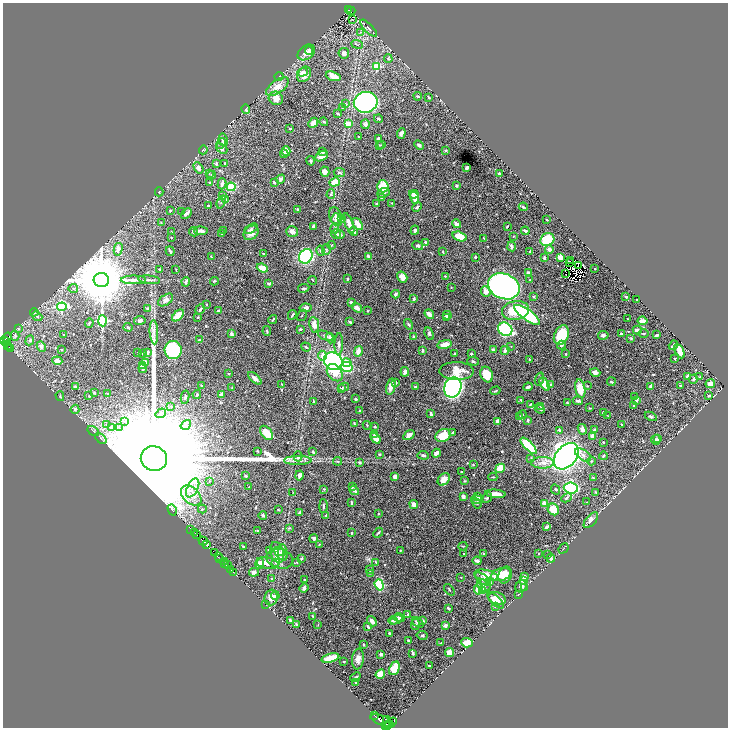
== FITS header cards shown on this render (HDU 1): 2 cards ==
NAXIS1  =                 1451
NAXIS2  =                 1451

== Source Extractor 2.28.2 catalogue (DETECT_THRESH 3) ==
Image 1451 x 1451 px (HDU 1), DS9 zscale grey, zoomed out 1/2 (1 PNG px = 2 x 2 image px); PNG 730 x 730 px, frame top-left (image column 2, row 1450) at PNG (3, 3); each listed source drawn as its Kron ellipse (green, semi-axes under 4 px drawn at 4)
Background 0.507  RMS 0.014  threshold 0.0418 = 3 sigma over >= 5 px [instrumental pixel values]
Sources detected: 689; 42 cannot appear on this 1/2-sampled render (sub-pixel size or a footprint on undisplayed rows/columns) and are neither listed nor drawn; of the other 647, the 500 brightest by FLUX_AUTO listed and drawn (147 fainter detections omitted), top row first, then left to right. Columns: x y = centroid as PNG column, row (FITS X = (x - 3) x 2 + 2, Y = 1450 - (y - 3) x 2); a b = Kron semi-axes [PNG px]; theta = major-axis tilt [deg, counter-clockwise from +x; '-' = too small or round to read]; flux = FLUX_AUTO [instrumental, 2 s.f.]
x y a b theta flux
348 10 2 2 - 16
351 11 4 2 - 33
352 19 3 1 - 5.4
369 28 11 2 -46 4
360 32 4 2 - 2.1
357 44 6 3 -21 4.3
309 51 4 3 - 25
306 52 9 6 37 21
344 53 5 5 - 8.1
388 58 4 3 - 2.9
376 67 3 3 - 140
303 72 5 3 - 9.6
304 74 8 6 57 27
333 76 7 4 -18 26
279 77 4 3 - 3.6
277 87 13 6 36 27
418 96 4 2 - 3.7
429 97 4 3 - 3.7
276 98 7 6 - 22
366 102 12 10 11 900
346 104 4 3 - 2.3
342 108 3 2 - 2.4
246 109 5 3 - 5.4
338 114 4 2 - 3.4
378 119 4 3 - 6
324 122 4 2 - 2.4
313 123 5 3 - 21
348 124 4 3 - 24
365 124 5 4 - 7.5
290 129 2 2 - 2.9
401 133 5 3 - 10
358 137 3 2 - 2.7
378 138 3 2 - 7.2
223 140 6 4 -78 9.1
221 143 5 4 - 5.2
379 145 4 3 - 2.2
382 145 4 3 - 2.1
419 145 5 4 - 6.7
222 149 6 4 -38 9.8
203 150 4 3 - 2.6
286 151 5 3 - 28
446 151 3 3 - 2.9
322 152 3 3 - 3.8
284 154 4 3 - 12
321 156 7 4 29 23
311 161 5 3 - 2.8
224 163 2 2 - 1.8
216 164 4 3 - 5
467 167 3 2 - 11
198 168 6 4 -59 10
325 172 5 4 - 12
339 172 6 4 -8 6.2
209 173 3 2 - 1.6
499 174 3 2 - 6.3
211 175 4 3 - 2.7
281 179 4 4 - 8.7
210 182 3 3 - 1.9
274 182 3 2 - 2.9
334 182 5 4 - 38
222 184 5 3 - 10
383 186 6 5 - 63
457 186 3 3 - 3
231 187 4 4 - 67
159 192 4 3 - 2.2
383 193 6 4 22 7
331 194 5 4 - 4.4
414 194 5 3 - 20
222 196 3 2 - 5.1
381 198 3 3 - 2
414 198 6 4 -73 27
225 200 3 3 - 3.8
221 202 6 2 68 2.9
392 203 4 3 - 2.4
377 204 3 2 - 3.2
208 205 3 2 - 4.1
417 207 5 3 - 4.8
523 207 4 3 - 3.2
298 210 3 2 - 9.6
170 211 3 2 - 3
182 211 4 2 - 2
186 213 6 3 42 12
336 217 9 6 -70 11
336 219 6 4 -90 12
342 219 4 4 - 2.8
547 220 2 2 - 2.4
161 222 4 2 - 1.6
349 223 11 4 -69 17
358 224 7 3 -51 23
456 224 5 3 - 11
313 226 4 3 - 6.7
507 226 3 2 - 2.8
251 229 7 3 30 5.4
335 229 5 4 - 4.6
223 230 3 2 - 1.7
415 230 4 3 - 5.5
201 231 7 3 -6 11
353 231 4 3 - 12
525 231 4 2 - 10
171 232 2 2 - 2.4
194 232 5 3 - 7.8
292 232 6 5 - 12
251 233 8 6 43 20
221 234 4 2 - 2.9
336 234 5 5 - 6
340 234 4 3 - 13
459 236 7 4 -15 49
513 236 3 2 - 1.7
171 238 2 2 - 1.6
484 238 3 2 - 2.3
547 240 7 6 - 130
425 242 3 3 - 4.2
331 245 4 2 - 1.6
418 246 5 4 - 5.1
512 246 5 3 - 7
118 249 6 4 76 17
326 249 5 3 - 3.6
549 249 4 4 - 11
170 251 5 2 - 6.6
321 251 5 4 - 4.2
530 251 2 2 - 3.4
443 252 3 2 - 2.9
263 254 4 2 - 2
306 256 8 6 55 240
211 257 2 1 - 1.7
369 257 4 2 - 7.6
475 257 3 3 - 4.8
560 257 4 4 - 19
544 258 3 2 - 6.1
570 261 2 1 - 2.8
570 263 3 1 - 1.7
578 265 2 1 - 1.6
262 268 6 4 -21 44
159 269 2 2 - 1.8
595 269 2 2 - 3.4
176 270 2 2 - 1.6
528 273 3 3 - 8.7
566 274 2 1 - 11
445 276 3 2 - 2.5
402 277 6 5 - 17
347 279 3 3 - 2.1
101 280 8 7 - 27000
133 280 12 3 1 11
149 280 11 2 -6 5.3
313 280 4 2 - 1.6
530 280 2 2 - 2.2
214 281 4 2 - 2.4
186 282 4 3 - 7.9
269 283 4 2 - 5.3
504 286 16 12 -22 1000
451 287 2 2 - 1.7
304 288 6 2 9 3.4
73 289 5 4 - 5.3
486 291 5 4 - 18
396 294 4 3 - 5.9
533 296 3 3 - 2.9
626 297 4 3 - 2.9
414 299 3 2 - 5.7
166 300 8 5 35 14
637 300 3 2 - 2.9
351 302 3 2 - 7.3
207 304 2 2 - 2
62 307 4 4 - 290
305 308 6 4 10 11
357 308 6 3 -35 12
147 309 3 2 - 5.1
200 309 5 2 - 5.2
218 310 2 2 - 5
368 311 3 2 - 2
515 311 13 9 12 83
34 312 4 2 - 1.8
429 314 5 3 - 19
178 315 7 4 44 34
292 315 5 2 - 4.3
302 315 6 2 58 2.1
447 315 4 4 - 6.8
527 315 15 5 -36 360
37 316 5 4 - 7.3
198 317 3 2 - 2.7
447 317 4 3 - 10
627 319 2 2 - 2.2
140 320 5 4 - 7.2
273 320 4 2 - 2.8
103 321 5 4 - 350
642 321 5 3 - 13
350 322 3 2 - 7.1
89 323 4 3 - 2.5
409 324 5 3 - 4.4
314 325 8 5 -80 24
128 327 4 3 - 3.3
18 329 3 3 - 2.6
301 329 3 2 - 3.7
505 329 7 6 - 260
637 330 4 3 - 13
267 331 5 3 - 3.8
154 332 12 4 -87 12
643 333 5 2 - 2.6
63 334 3 2 - 3.4
231 334 3 3 - 8.4
429 334 6 4 -67 5
621 334 4 3 - 4.4
561 335 10 7 65 93
603 335 5 4 - 6.8
657 335 3 2 - 5.4
15 336 5 4 - 7.1
326 336 8 3 -23 6.2
7 337 5 2 - 60
413 337 3 3 - 2.4
330 338 5 4 - 16
631 338 3 3 - 3.1
4 340 4 2 - 150
30 340 5 4 - 5.2
200 340 3 3 - 5.6
6 342 3 2 - 78
339 344 11 4 88 10
444 344 7 4 11 26
7 345 2 1 - 37
561 345 4 3 - 5.9
673 345 5 2 - 4.5
511 346 2 2 - 1.6
9 347 2 1 - 48
41 347 5 4 - 12
306 347 5 3 - 3.4
11 348 2 1 - 30
62 350 2 2 - 2.4
173 350 9 8 - 280
422 350 3 2 - 5.5
493 350 3 3 - 6.1
505 350 5 3 - 8.3
358 351 5 3 - 19
679 351 8 3 -64 48
147 352 3 3 - 8.9
138 353 2 2 - 3.7
143 353 4 2 - 2.4
455 353 3 2 - 2.3
471 354 2 2 - 6.1
566 354 3 2 - 2
322 356 5 4 - 18
529 359 2 2 - 2.1
674 359 3 2 - 2.1
57 361 5 3 - 16
333 361 10 8 -36 880
473 361 6 3 -16 3.5
145 362 3 3 - 15
347 363 4 4 - 35
142 365 4 3 - 8.7
346 367 6 5 - 61
143 368 5 3 - 11
457 371 17 9 0 41
405 372 5 4 - 7.5
335 373 9 7 -53 39
595 373 5 4 - 11
229 374 3 2 - 1.7
487 374 8 6 -67 40
688 376 3 2 - 7.1
700 377 4 3 - 3
255 378 8 4 -41 10
539 379 6 3 71 5.5
693 379 4 4 - 3
396 382 3 2 - 3.2
611 382 4 2 - 2.9
282 384 3 2 - 1.7
545 384 7 4 -60 53
551 384 3 3 - 3.9
710 384 4 4 - 15
201 386 2 2 - 2.4
587 386 3 2 - 1.7
651 386 4 3 - 9.4
680 386 4 2 - 2.2
75 387 3 3 - 6.8
344 387 5 3 - 5.4
391 387 8 4 75 23
415 387 3 3 - 3.4
453 387 10 8 68 990
528 387 5 2 - 5.6
232 388 3 2 - 2.2
341 389 2 2 - 3.1
580 389 9 5 -79 54
495 391 5 2 - 2.9
94 393 3 3 - 5.1
107 394 3 3 - 2.3
197 394 4 3 - 4.1
221 394 3 3 - 11
60 396 5 3 - 3.2
89 396 3 3 - 2.8
709 396 3 2 - 2.8
185 397 7 3 78 5
634 397 3 2 - 2.7
355 399 3 2 - 4.4
521 400 4 2 - 2.1
636 400 4 3 - 7
313 401 4 2 - 2.5
578 401 5 3 - 6.3
567 403 4 3 - 2.7
531 404 4 3 - 2.7
540 406 3 2 - 1.7
633 406 3 2 - 4.8
171 407 4 2 - 1.7
589 408 3 2 - 2.2
75 409 5 4 - 7
540 409 5 3 - 5.1
359 411 2 2 - 3.4
603 412 3 2 - 3.4
161 413 5 3 - 4.6
431 413 4 2 - 4.6
522 415 4 2 - 2.7
608 416 3 2 - 1.6
651 416 6 3 -26 4.6
519 417 3 3 - 2.6
528 420 3 3 - 3.2
498 421 4 3 - 13
125 422 4 2 - 3.1
106 424 3 2 - 2
354 424 4 3 - 2.5
621 424 2 2 - 2.1
186 425 6 1 35 2.5
367 425 4 2 - 2.3
119 427 4 2 - 3.4
375 427 3 2 - 2.3
111 428 3 3 - 3.5
582 429 5 4 - 11
560 430 3 3 - 4.3
594 430 3 2 - 6.9
93 431 6 4 -33 4.7
453 432 3 3 - 4.2
266 433 8 5 -53 59
374 434 3 2 - 3.6
409 435 6 3 32 14
443 436 8 6 24 69
592 436 3 3 - 13
101 438 6 3 -41 4.1
375 438 6 3 -50 20
658 438 3 3 - 4.4
656 440 5 4 - 8.3
603 442 3 2 - 2.6
529 446 10 4 -45 150
257 451 3 3 - 2.8
313 452 3 2 - 3.4
436 453 4 3 - 12
380 454 3 3 - 4.1
423 455 5 4 - 5.3
583 455 9 5 -35 11
298 456 5 3 - 3.2
566 456 15 10 51 1600
603 456 4 3 - 2.4
154 458 13 12 - 330000
531 458 4 3 - 2.9
298 460 14 4 0 15
338 461 4 4 - 3.5
591 461 4 3 - 2.8
359 462 4 3 - 3
543 463 11 6 0 21
473 465 3 2 - 2.4
500 468 5 4 - 47
461 472 2 2 - 2.6
299 475 5 3 - 10
246 476 2 2 - 9.9
395 477 4 3 - 13
493 477 4 2 - 2.1
593 478 4 3 - 2.5
444 479 7 5 47 24
209 481 3 2 - 1.8
464 481 4 3 - 2.3
249 487 2 2 - 1.8
352 487 3 2 - 1.8
193 488 10 5 62 22
571 488 7 5 -5 490
324 489 3 3 - 2
555 489 5 4 - 4.2
354 490 5 2 - 11
293 492 3 2 - 1.6
595 492 3 2 - 2
495 494 10 3 -5 32
191 496 12 8 -42 30
463 497 4 3 - 11
478 497 3 3 - 12
487 498 5 3 - 4.3
567 498 6 3 28 4.6
477 500 6 4 -8 6.2
352 502 4 2 - 2.8
587 502 3 2 - 2.2
476 503 6 3 -54 4.6
545 503 4 3 - 32
414 504 4 4 - 14
323 506 7 3 -90 6.4
202 509 4 4 - 3.6
553 509 6 5 - 65
172 510 6 3 -60 2.9
278 510 3 2 - 2.1
300 513 3 2 - 7.2
378 514 3 2 - 1.7
263 515 4 3 - 5.3
326 515 3 3 - 2.8
591 520 9 5 48 16
546 527 4 2 - 9.1
289 528 3 3 - 2.2
191 529 3 1 - 18
257 531 3 2 - 2.4
195 533 4 2 - 140
352 533 3 2 - 3
378 533 5 3 - 4.6
196 534 2 1 - 58
314 539 4 3 - 6.6
203 541 5 2 - 440
206 545 4 2 - 220
319 545 3 2 - 1.9
463 546 4 2 - 1.8
243 547 3 2 - 3
564 548 5 2 - 2.2
269 550 4 2 - 6.7
282 550 6 4 78 8
400 550 2 2 - 1.7
277 552 10 7 -72 25
214 553 2 1 - 11
483 553 3 2 - 2.4
538 553 2 2 - 1.9
281 554 8 5 -49 15
464 554 3 2 - 2.3
548 554 3 2 - 1.6
218 557 2 1 - 11
220 558 2 1 - 69
301 558 4 3 - 3.5
551 558 4 4 - 5.5
280 559 13 9 -15 18
477 561 4 3 - 8.8
224 562 2 1 - 41
297 562 4 3 - 4.1
376 562 4 3 - 3.2
267 563 11 5 -10 19
276 563 4 4 - 5.7
225 564 2 1 - 18
260 564 5 4 - 21
227 565 3 2 - 56
231 570 3 1 - 14
370 570 3 3 - 3.2
233 572 2 1 - 2.5
254 572 5 4 - 8.4
370 573 4 3 - 1.7
486 575 12 5 -11 68
501 575 10 6 17 46
505 575 8 6 68 40
461 577 2 2 - 1.9
524 577 4 3 - 9.7
271 578 3 2 - 1.6
483 579 9 4 -35 10
305 580 2 2 - 4.9
523 580 3 3 - 27
489 582 4 4 - 3.6
379 585 6 4 -72 160
484 586 7 5 -32 11
521 586 6 5 - 11
304 588 5 3 - 9.7
525 588 3 2 - 1.7
478 589 5 4 - 41
449 590 6 2 -51 2.7
482 591 4 4 - 33
275 595 4 3 - 4.9
518 595 4 2 - 1.8
271 597 8 6 86 21
497 598 9 6 -17 41
496 600 10 4 -45 34
266 605 2 1 - 69
495 606 2 2 - 9.9
448 608 4 2 - 5.7
408 614 4 2 - 3.4
313 616 3 2 - 2.9
399 618 6 4 -15 5.3
393 620 4 3 - 5.5
396 620 7 4 23 10
290 621 4 3 - 6.6
372 621 5 3 - 16
423 621 3 3 - 3.3
418 622 7 3 -38 8.2
296 624 3 2 - 4.9
318 624 3 2 - 1.7
415 624 6 4 86 4.6
445 626 2 2 - 31
368 627 4 2 - 6.5
389 633 2 2 - 4.3
422 635 5 4 - 4.3
408 640 3 2 - 4
441 643 4 3 - 3.1
467 643 6 4 -4 22
363 644 3 3 - 3.2
413 653 3 2 - 3.1
450 653 4 4 - 24
381 654 3 3 - 9.4
330 658 9 3 15 70
358 659 10 6 83 18
344 662 2 2 - 2.4
429 666 3 2 - 2.2
394 668 7 5 65 66
380 674 5 4 - 49
355 677 5 3 - 4.7
356 682 3 2 - 7.2
374 715 2 1 - 40
382 720 12 5 -20 810
387 720 3 2 - 100
391 723 6 3 41 240
388 725 4 2 - 380
385 726 2 1 - 52
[147 fainter detections neither listed nor drawn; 42 sub-pixel or undisplayed-footprint detections neither listed nor drawn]